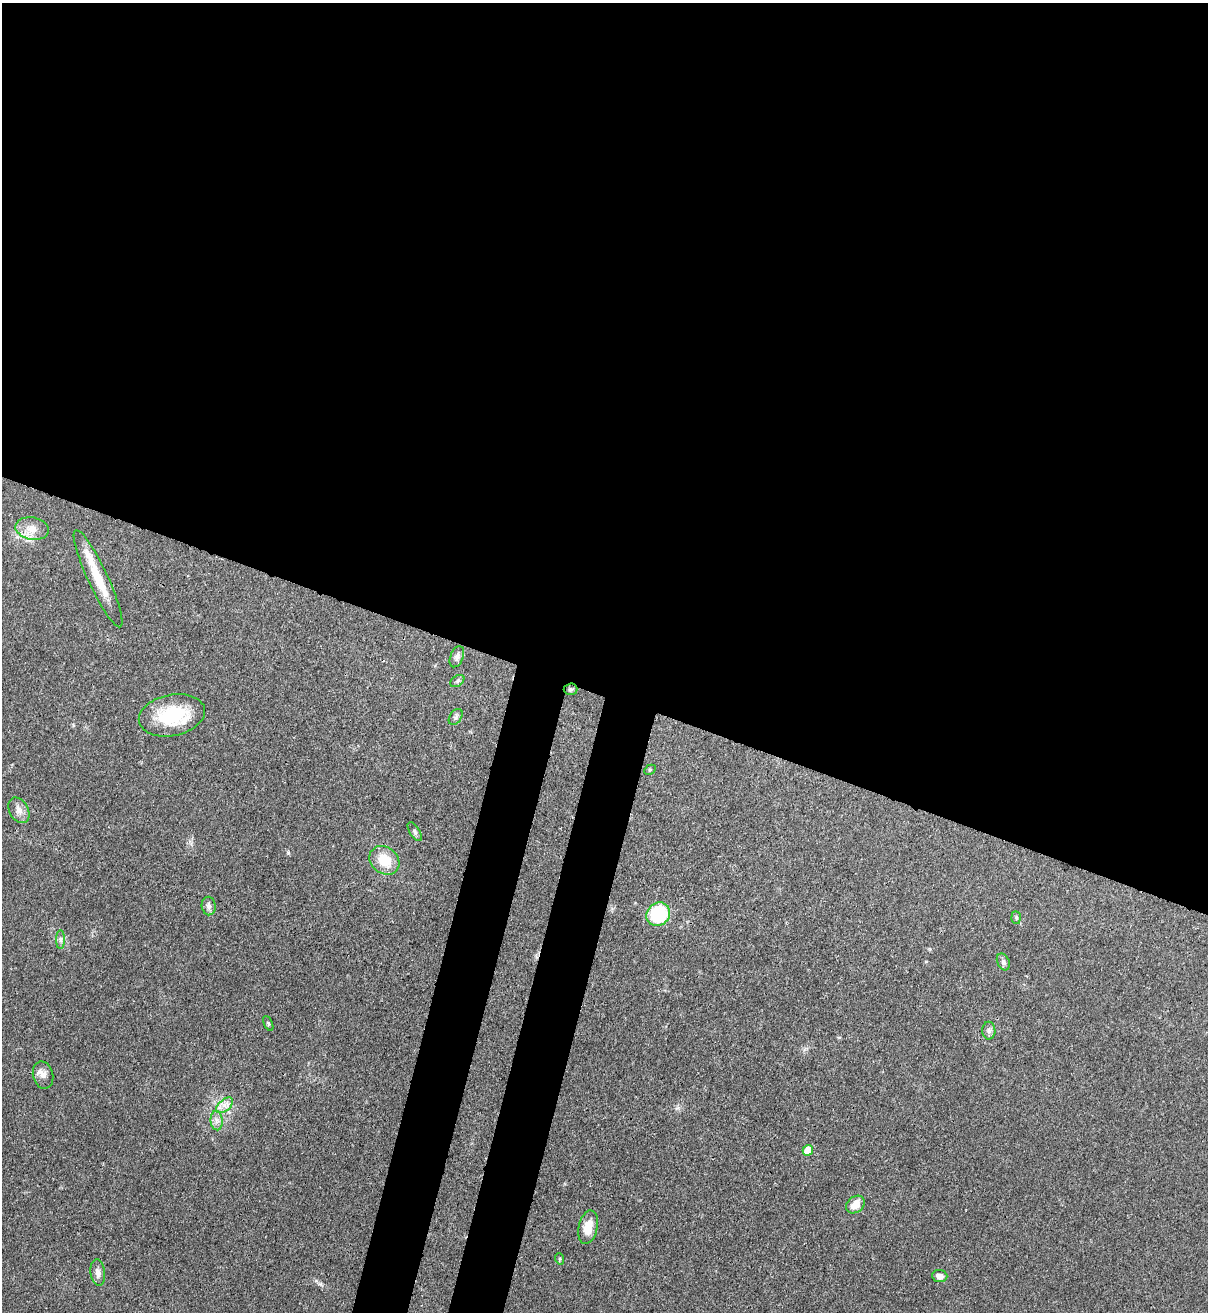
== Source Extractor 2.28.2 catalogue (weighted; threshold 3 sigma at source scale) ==
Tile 3 of 4 x 4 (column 3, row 1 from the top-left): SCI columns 2628-3833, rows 3963-5272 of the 5382 x 5303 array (HDU 1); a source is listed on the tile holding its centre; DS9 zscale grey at full resolution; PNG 1210 x 1314 px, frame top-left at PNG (2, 3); each listed source drawn as its Kron ellipse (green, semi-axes under 4 px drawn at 4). Shown black and unused: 57% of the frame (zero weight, under 3 of 4 exposures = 7% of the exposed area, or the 3 px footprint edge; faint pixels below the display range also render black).
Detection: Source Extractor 2.28.2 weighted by HDU 2 'WHT'; one run over the whole footprint, this tile lists its part. Background 0.0772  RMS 0.0038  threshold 0.0173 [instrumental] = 3 sigma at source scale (4.5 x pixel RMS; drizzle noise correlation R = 1.50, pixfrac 1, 0.05/0.05 arcsec/px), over >= 5 px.
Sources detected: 28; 1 inside a brighter listed object's ellipse — not listed separately; the other 27 listed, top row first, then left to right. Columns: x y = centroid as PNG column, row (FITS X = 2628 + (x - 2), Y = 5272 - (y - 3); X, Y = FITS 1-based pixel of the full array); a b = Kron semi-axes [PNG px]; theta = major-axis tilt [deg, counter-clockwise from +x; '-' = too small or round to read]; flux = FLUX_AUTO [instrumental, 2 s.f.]
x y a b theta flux
32 528 17 11 -10 5
98 579 53 10 -65 12
457 657 11 6 68 1.4
457 681 8 5 37 0.84
571 689 7 6 - 0.86
172 715 33 20 11 22
456 717 9 6 55 0.95
650 770 6 4 29 0.5
19 810 13 9 -61 2.6
415 832 11 5 -59 1
384 860 16 13 -40 9.4
209 906 9 7 -82 1.3
658 914 12 11 - 28
1016 918 6 4 -85 0.66
61 940 9 4 -90 1
1003 962 9 6 -66 1.2
268 1023 8 4 -64 0.61
989 1031 9 6 -89 1.3
43 1075 14 10 -76 2.8
225 1105 10 5 40 2.1
217 1121 9 6 -84 1.8
808 1150 5 5 - 6.8
855 1205 10 7 40 4.6
588 1227 17 9 77 6.2
560 1259 6 3 -72 0.44
98 1273 13 7 -83 2
940 1276 7 6 - 2
Unlisted compact peaks at least as high as the median listed source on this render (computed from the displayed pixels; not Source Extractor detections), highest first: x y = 288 853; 320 1284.